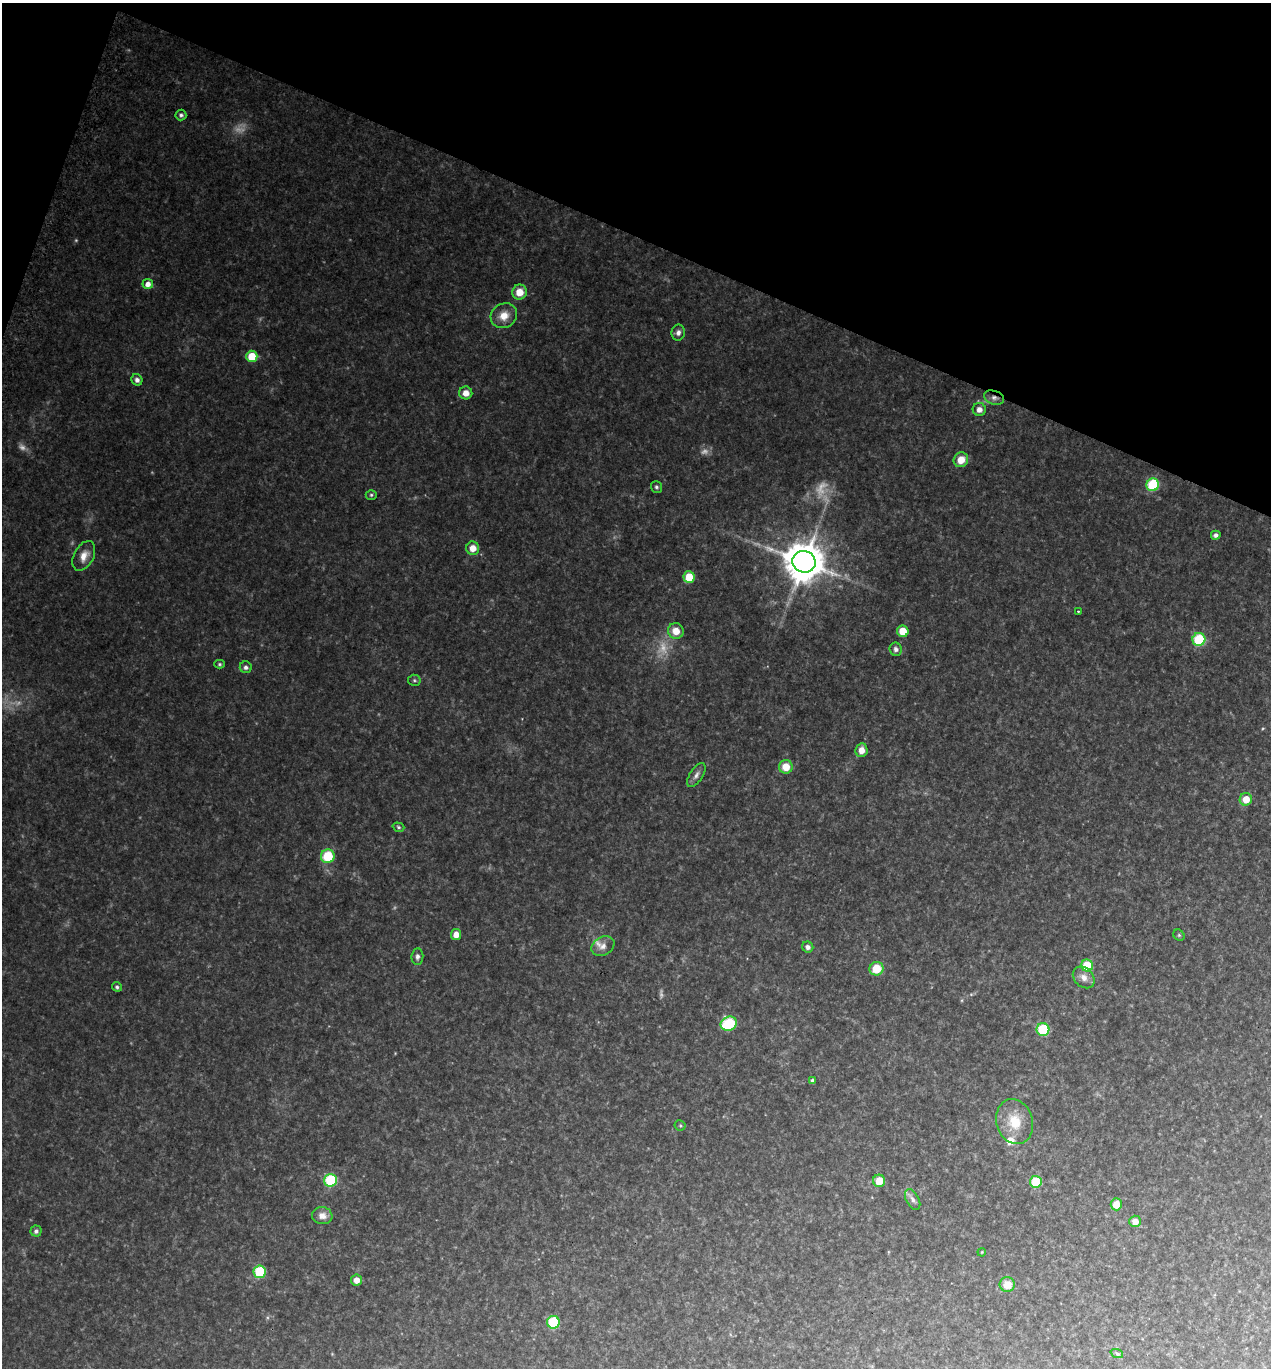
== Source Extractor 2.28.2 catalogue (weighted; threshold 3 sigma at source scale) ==
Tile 2 of 4 x 4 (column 2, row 1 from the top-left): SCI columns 1429-2697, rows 4107-5472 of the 5526 x 5482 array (HDU 1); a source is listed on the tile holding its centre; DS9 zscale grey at full resolution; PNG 1273 x 1370 px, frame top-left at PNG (2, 3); each listed source drawn as its Kron ellipse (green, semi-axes under 4 px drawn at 4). Shown black and unused: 18% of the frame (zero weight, under 2 of 3 exposures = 3% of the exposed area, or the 3 px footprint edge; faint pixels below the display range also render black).
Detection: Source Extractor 2.28.2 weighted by HDU 2 'WHT'; one run over the whole footprint, this tile lists its part. Background 0.17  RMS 0.014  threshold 0.064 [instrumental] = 3 sigma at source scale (4.5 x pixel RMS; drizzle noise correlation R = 1.50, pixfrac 1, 0.05/0.05 arcsec/px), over >= 5 px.
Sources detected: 72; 10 too faint to see at this stretch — neither listed nor drawn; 1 inside a brighter listed object's ellipse — not listed separately; the other 61 listed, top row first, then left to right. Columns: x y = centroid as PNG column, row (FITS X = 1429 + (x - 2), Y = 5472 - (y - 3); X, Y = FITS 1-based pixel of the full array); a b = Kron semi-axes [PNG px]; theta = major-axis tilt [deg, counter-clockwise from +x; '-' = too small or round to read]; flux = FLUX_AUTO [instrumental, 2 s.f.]
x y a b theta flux
181 115 5 5 - 3.3
148 284 5 5 - 9.7
519 292 7 7 - 21
504 316 14 12 33 18
678 333 8 6 77 6.1
252 356 6 6 - 32
137 380 6 5 - 5.2
466 393 6 6 - 13
994 398 10 6 -19 6.6
979 409 6 6 - 8.1
961 460 7 7 - 20
1153 485 6 6 - 89
656 487 6 5 - 2.8
371 495 5 5 - 2.3
1216 535 5 4 - 4.5
473 548 6 6 - 16
84 556 16 10 63 14
804 562 11 10 - 4600
689 577 6 5 - 35
1078 611 2 2 - 1.3
676 631 8 7 - 16
903 631 6 5 - 25
1199 639 6 6 - 73
896 649 7 6 - 4.7
219 664 5 4 - 2
246 667 6 6 - 4.2
414 680 6 5 - 2.4
861 750 7 6 - 13
786 767 7 6 - 22
696 775 13 6 56 6.1
1246 799 6 6 - 19
398 827 6 4 -19 2.4
328 856 7 7 - 49
456 934 5 5 - 13
1179 935 6 5 - 2.1
603 946 12 9 29 8.3
808 947 6 5 - 4.6
417 957 8 6 84 4.4
1087 966 6 6 - 47
876 969 7 6 - 30
1084 977 12 9 -45 11
117 987 5 4 - 2.8
729 1024 8 7 - 67
1043 1029 6 6 - 73
812 1081 4 3 - 3.8
1015 1122 23 18 -72 34
680 1125 5 5 - 2.1
331 1180 6 6 - 100
879 1181 6 6 - 21
1036 1182 6 5 - 51
913 1200 11 6 -62 5.8
1116 1204 6 5 - 21
322 1216 10 8 -9 11
1135 1221 5 5 - 13
36 1231 5 5 - 3.9
982 1252 4 3 - 1.1
259 1272 6 6 - 75
356 1280 5 5 - 12
1007 1285 7 7 - 19
553 1322 6 6 - 62
1117 1354 6 4 -20 2.5
Overlapping masked pixels (flux is a lower limit): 1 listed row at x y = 994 398